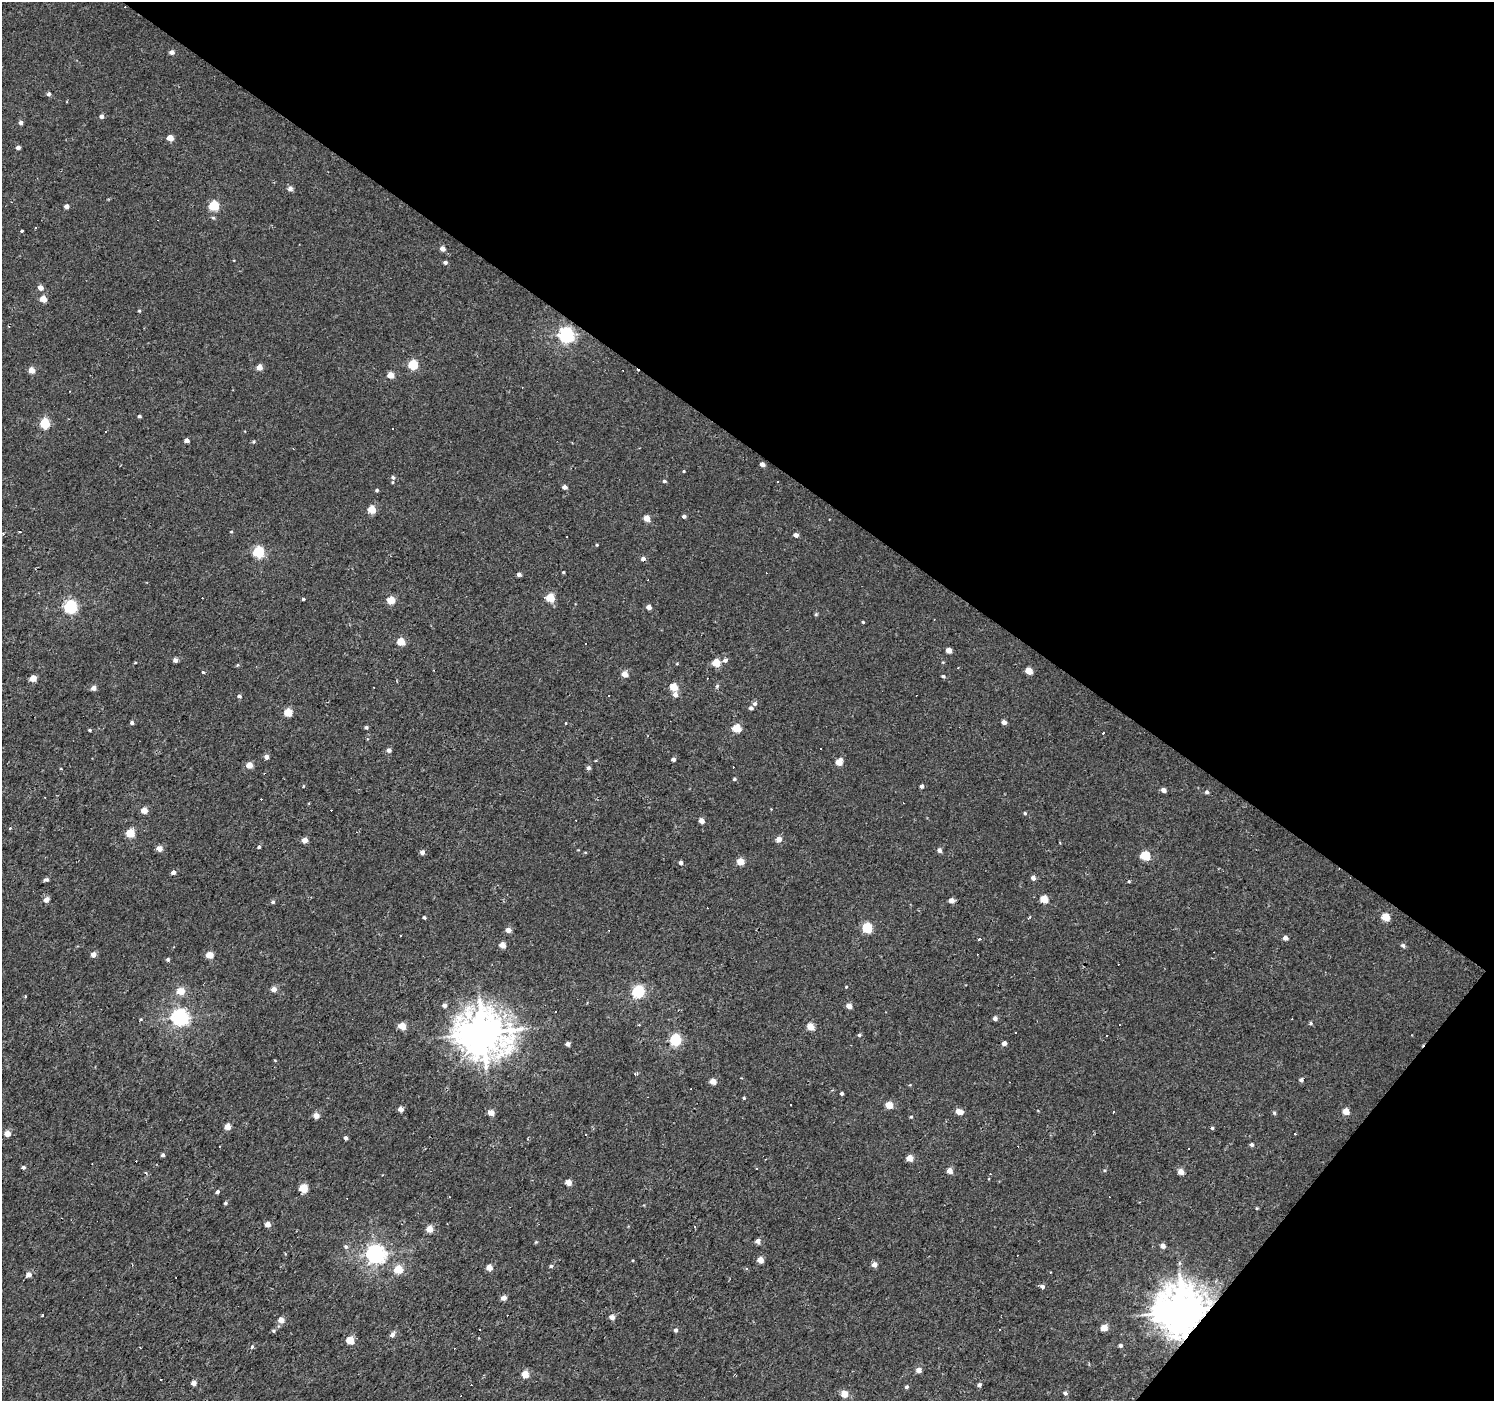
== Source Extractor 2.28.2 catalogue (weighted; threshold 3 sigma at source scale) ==
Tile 8 of 4 x 4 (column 4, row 2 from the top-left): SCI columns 4477-5968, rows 2971-4369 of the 5971 x 6007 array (HDU 1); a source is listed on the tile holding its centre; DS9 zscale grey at full resolution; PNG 1496 x 1403 px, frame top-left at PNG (2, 2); no overlay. Shown black and unused: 36% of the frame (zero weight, under 2 of 3 exposures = <1% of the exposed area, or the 3 px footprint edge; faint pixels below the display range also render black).
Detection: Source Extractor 2.28.2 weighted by HDU 2 'WHT'; one run over the whole footprint, this tile lists its part. Background 0.00425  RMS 0.0033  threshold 0.0147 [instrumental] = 3 sigma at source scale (4.5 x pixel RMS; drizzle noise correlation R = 1.50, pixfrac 1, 0.0396/0.0396 arcsec/px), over >= 5 px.
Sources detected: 260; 52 cosmic-ray / hot-pixel residue — not listed; the other 208 listed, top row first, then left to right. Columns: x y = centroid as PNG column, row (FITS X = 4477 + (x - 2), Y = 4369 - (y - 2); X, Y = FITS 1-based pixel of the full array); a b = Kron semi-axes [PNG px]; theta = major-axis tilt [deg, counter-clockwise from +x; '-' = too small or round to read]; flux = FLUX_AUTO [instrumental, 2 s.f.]
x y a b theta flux
172 52 5 4 - 1.5
49 94 4 4 - 0.95
101 116 4 4 - 1.2
21 123 5 5 - 0.93
170 138 5 4 - 4.3
18 147 4 3 - 1.2
290 189 4 4 - 2.1
214 205 5 5 - 18
66 206 4 4 - 1.4
213 217 5 3 - 0.42
35 228 3 3 - 1
22 231 3 3 - 4.9
442 249 5 4 - 2.1
445 262 4 4 - 0.93
40 288 5 4 - 2.2
43 299 4 4 - 5
139 311 4 3 - 0.38
566 335 6 6 - 87
413 365 5 5 - 16
259 367 5 5 - 2.9
31 370 4 4 - 4.5
390 375 4 4 - 4.4
139 416 4 3 - 0.53
45 423 5 5 - 15
392 428 3 3 - 0.39
187 440 4 4 - 1.7
254 441 4 4 - 0.41
762 464 4 4 - 1.4
684 471 3 3 - 0.28
393 477 6 5 - 0.81
664 481 5 4 - 0.58
778 482 3 3 - 0.35
564 487 5 4 - 1.3
377 490 4 3 - 0.51
371 509 5 5 - 7.7
684 516 4 4 - 0.89
647 518 5 4 - 3.7
19 532 3 2 - 0.3
231 532 4 3 - 0.26
3 534 4 3 - 0.34
796 535 5 4 - 1.4
597 545 3 3 - 0.28
258 552 5 5 - 29
643 559 5 4 - 1.3
563 572 3 3 - 0.36
519 574 4 4 - 0.96
550 598 5 5 - 11
303 599 3 3 - 0.4
391 600 5 4 - 8.8
70 606 6 6 - 52
649 607 4 4 - 2.2
816 614 5 4 - 0.39
934 619 3 2 - 0.3
863 622 3 3 - 0.36
401 642 5 4 - 8
949 650 4 4 - 3
175 660 4 4 - 1.3
725 660 6 5 - 1
677 663 5 3 - 0.27
716 663 5 5 - 7.3
237 665 5 3 - 0.29
1029 671 5 4 - 5.3
203 673 3 3 - 1.1
625 674 4 4 - 3.7
943 676 4 3 - 0.59
33 678 5 4 - 4.7
717 686 6 5 - 0.6
673 687 5 5 - 8.2
93 688 5 4 - 1.9
675 694 6 5 - 1.5
239 696 5 4 - 0.73
755 704 6 5 - 0.87
751 708 5 4 - 0.73
288 712 5 5 - 9.6
1004 722 4 4 - 1.5
132 723 4 4 - 0.77
566 723 3 3 - 0.92
366 727 4 3 - 0.56
737 728 5 5 - 9.7
90 730 4 3 - 0.36
389 750 5 4 - 1.4
266 757 5 4 - 1.5
673 759 4 4 - 1.1
839 762 5 5 - 5
249 765 5 4 - 4.2
588 768 5 5 - 0.92
734 779 4 4 - 0.45
303 786 4 3 - 0.23
921 786 4 4 - 0.92
1163 790 4 4 - 1.6
1207 792 4 4 - 0.7
144 810 4 4 - 4.5
1025 813 4 3 - 0.42
701 821 4 4 - 2.3
130 833 5 5 - 11
779 839 5 5 - 2.6
305 840 4 4 - 3.1
259 847 4 4 - 0.51
159 848 4 4 - 3
939 850 4 4 - 1.3
422 852 4 4 - 1.4
1145 856 5 5 - 15
740 861 5 4 - 5.8
681 863 4 4 - 0.92
173 872 4 4 - 1.3
1033 878 5 5 - 1.5
46 880 6 4 16 0.75
1129 881 5 3 - 0.34
1044 899 5 5 - 7.5
46 900 5 4 - 2.2
951 900 5 4 - 2.2
273 902 5 4 - 0.6
424 917 4 3 - 0.57
1029 917 3 3 - 0.72
1385 917 5 5 - 8.1
867 928 5 5 - 20
508 930 5 4 - 2.4
1285 938 4 4 - 1.6
979 939 3 3 - 2.6
502 945 5 4 - 3.5
1403 945 6 5 - 0.75
93 954 5 4 - 2.2
210 955 5 4 - 6
168 959 4 4 - 0.62
846 987 3 3 - 0.27
274 989 5 4 - 2.4
180 991 5 5 - 6.5
638 991 6 5 - 41
25 997 3 3 - 1
444 1005 5 4 - 1.4
849 1006 4 4 - 2.8
555 1012 3 2 - 0.56
180 1017 6 6 - 110
995 1018 4 4 - 1.3
141 1019 4 3 - 0.3
1311 1023 4 4 - 0.51
402 1026 5 4 - 6.5
810 1027 5 4 - 6
483 1033 15 14 - 900
859 1035 5 4 - 0.55
675 1040 5 5 - 33
1004 1043 4 4 - 1.5
568 1044 4 4 - 1.5
636 1074 7 3 5 0.4
1301 1080 5 4 - 0.71
713 1081 5 4 - 3.5
842 1093 3 3 - 0.67
744 1098 3 3 - 0.38
889 1105 5 4 - 5.8
400 1109 4 4 - 2
959 1111 7 5 -15 3.4
1346 1111 5 4 - 4.3
491 1113 4 4 - 3.7
1274 1113 5 4 - 0.48
316 1115 5 4 - 2.9
911 1117 4 4 - 0.4
228 1127 4 4 - 3.9
1212 1128 4 4 - 0.37
7 1133 4 4 - 4
1295 1134 3 2 - 0.43
346 1138 4 3 - 0.94
1251 1145 5 4 - 0.76
163 1155 4 4 - 0.66
910 1158 5 4 - 5.5
23 1167 4 4 - 0.76
757 1168 3 2 - 0.28
949 1171 5 4 - 2.7
1181 1172 5 4 - 3.1
568 1182 4 4 - 3.3
303 1188 5 5 - 11
217 1192 5 4 - 0.78
225 1203 4 3 - 0.52
1257 1208 4 3 - 0.27
268 1224 4 4 - 2.6
430 1229 5 4 - 4.6
758 1241 4 4 - 2
536 1242 4 4 - 0.34
346 1246 6 6 - 0.72
1163 1246 5 4 - 1.6
375 1254 7 6 - 150
760 1260 5 4 - 3.5
874 1265 5 5 - 1.7
551 1266 4 4 - 0.49
489 1267 5 5 - 3.3
398 1269 5 5 - 8.2
746 1269 3 3 - 0.85
29 1275 5 4 - 2.2
1042 1287 5 4 - 1.1
504 1298 5 4 - 2.1
1183 1311 14 13 - 1100
43 1315 4 2 - 0.24
612 1317 5 4 - 2.2
281 1320 4 4 - 3.7
1104 1328 5 5 - 4.8
676 1330 5 4 - 0.84
1000 1330 3 3 - 0.74
274 1331 5 5 - 0.57
392 1335 5 5 - 1.6
350 1340 5 5 - 8.5
1120 1345 4 4 - 0.71
252 1347 5 4 - 0.59
919 1370 5 4 - 2.5
525 1374 5 4 - 6
194 1383 4 4 - 2.1
979 1385 4 4 - 0.91
906 1387 4 4 - 0.64
1065 1393 5 4 - 0.9
844 1394 5 4 - 5.4
Overlapping masked pixels (flux is a lower limit): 1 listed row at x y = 1183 1311